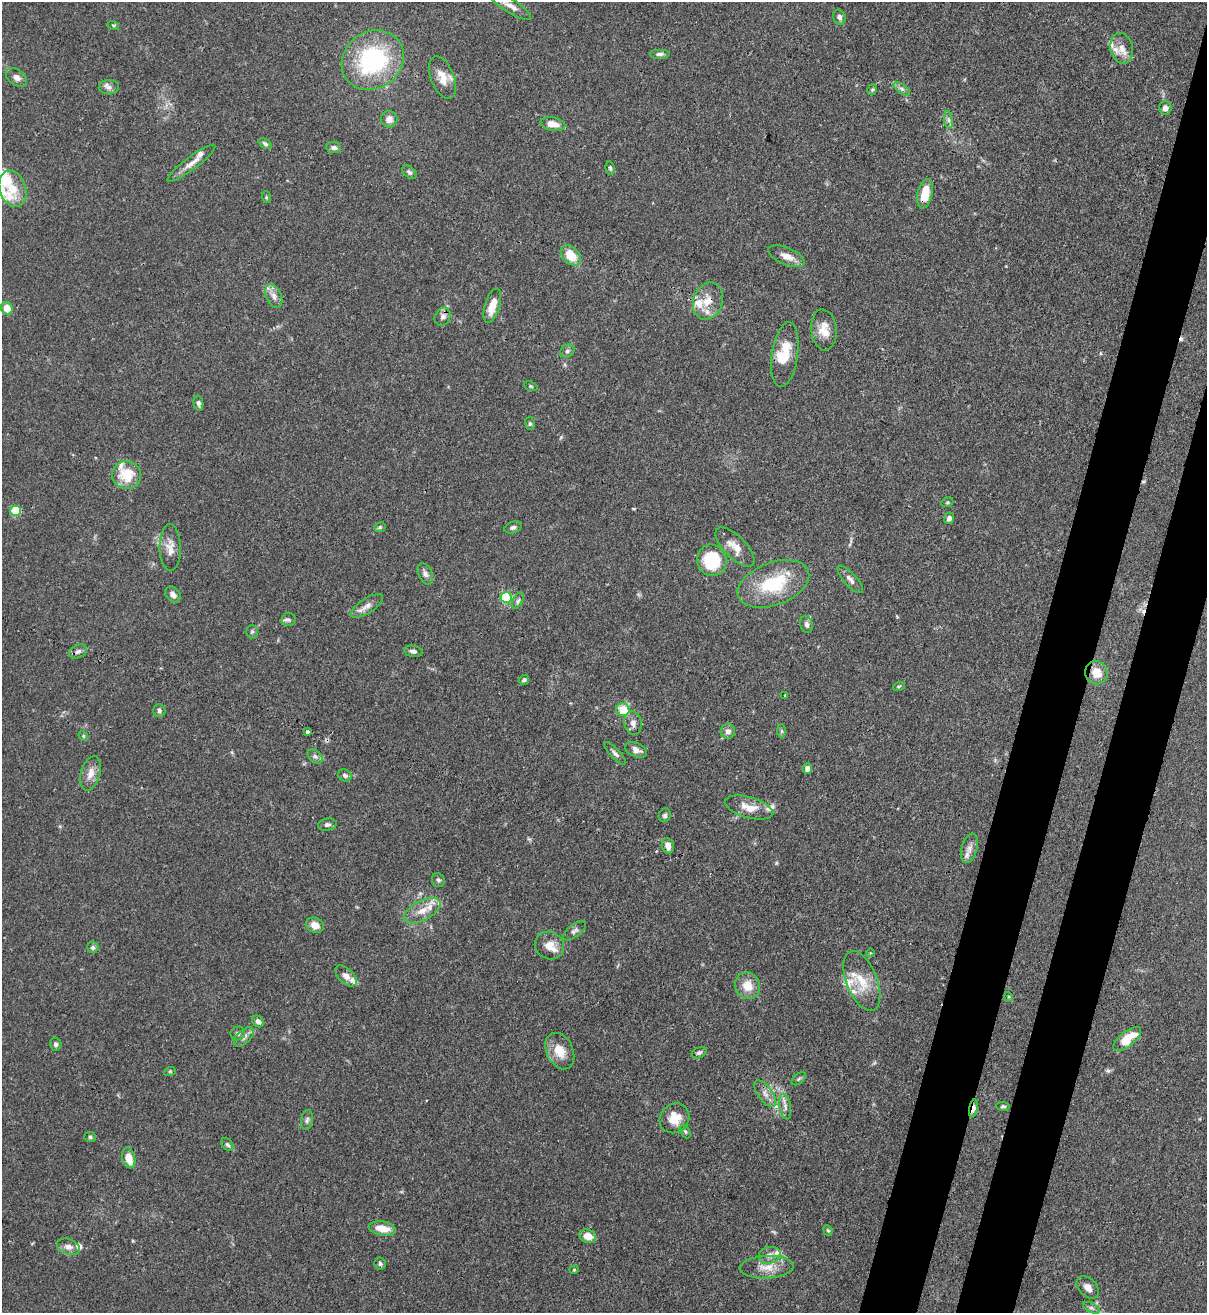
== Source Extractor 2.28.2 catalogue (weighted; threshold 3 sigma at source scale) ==
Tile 10 of 4 x 4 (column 2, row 3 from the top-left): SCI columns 1424-2628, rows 1343-2653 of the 5382 x 5307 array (HDU 1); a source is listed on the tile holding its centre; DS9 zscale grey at full resolution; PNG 1209 x 1315 px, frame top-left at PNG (2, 2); each listed source drawn as its Kron ellipse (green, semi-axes under 4 px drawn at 4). Shown black and unused: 7% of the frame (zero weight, under 3 of 4 exposures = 7% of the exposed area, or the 3 px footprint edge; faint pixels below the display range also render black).
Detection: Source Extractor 2.28.2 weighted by HDU 2 'WHT'; one run over the whole footprint, this tile lists its part. Background 0.099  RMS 0.0041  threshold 0.0185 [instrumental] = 3 sigma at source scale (4.5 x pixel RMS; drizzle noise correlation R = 1.50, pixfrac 1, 0.05/0.05 arcsec/px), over >= 5 px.
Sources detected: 138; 1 too faint to see at this stretch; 3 cosmic-ray / hot-pixel residue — neither listed nor drawn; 15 inside a brighter listed object's ellipse — not listed separately; the other 119 listed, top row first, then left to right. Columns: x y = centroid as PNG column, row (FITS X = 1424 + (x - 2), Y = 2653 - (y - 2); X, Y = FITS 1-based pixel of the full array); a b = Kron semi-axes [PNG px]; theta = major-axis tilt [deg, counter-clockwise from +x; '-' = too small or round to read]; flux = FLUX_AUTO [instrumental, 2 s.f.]
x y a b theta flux
510 5 24 7 -33 3.5
839 17 8 6 -66 1.4
113 25 6 3 -19 0.47
1121 48 15 11 -79 3.9
660 54 10 5 0 1.2
373 60 32 28 37 52
16 77 12 8 -35 2.2
442 77 22 11 -69 6
109 87 10 7 3 1.7
902 89 9 4 -35 1.2
872 90 5 4 - 0.59
1165 108 7 6 - 2.3
389 119 8 8 - 2.6
948 120 9 4 -81 1.2
553 124 12 6 -11 4.8
265 144 7 4 -33 0.97
334 148 7 5 -7 1.4
191 163 29 6 37 4
610 168 7 4 -80 0.72
409 172 8 5 -39 1.2
13 189 18 13 -71 7.6
925 194 15 7 77 9.2
266 197 6 3 -73 0.46
571 255 12 8 -45 8.6
787 256 19 8 -23 4.1
274 296 13 7 -66 2.7
708 301 19 14 68 7.1
492 306 18 7 72 6.2
7 308 6 6 - 4.8
443 317 9 7 60 1.7
824 330 20 12 -84 5.7
567 351 7 6 - 1.1
785 355 32 13 82 11
531 386 7 4 -21 0.63
198 403 8 4 -79 1.1
530 424 6 5 - 0.71
126 475 14 14 - 12
947 502 6 4 21 0.56
16 511 5 5 - 21
949 518 6 5 - 1.8
380 527 6 4 27 0.6
513 527 9 5 21 1.1
735 547 25 11 -46 5.6
170 548 23 10 -89 4.4
712 560 16 14 -77 21
425 574 11 6 -65 1.7
850 579 17 6 -48 2.1
773 584 37 21 20 24
173 595 9 6 -47 1.9
506 597 5 5 - 29
518 601 9 4 65 0.94
367 606 18 7 33 3
289 619 7 6 - 0.96
807 624 8 6 -75 1.7
252 631 7 6 - 0.78
78 651 9 6 25 1.5
413 651 9 5 -11 1.2
1096 673 12 11 - 5.9
524 680 5 4 - 0.68
899 686 6 3 19 0.54
784 695 3 3 - 0.95
623 709 6 6 - 9
159 711 6 6 - 1.1
633 723 11 8 -81 2.3
308 731 4 3 - 1.1
728 731 7 7 - 2
781 731 7 4 -90 0.65
83 736 5 4 - 0.54
636 750 11 7 -22 2.5
615 753 15 5 -46 1.5
315 756 9 5 -41 1.2
807 769 5 4 - 1.8
90 773 18 9 74 4.3
345 775 7 5 -35 1.1
749 808 25 10 -15 6.2
665 815 7 6 - 1.1
327 825 9 6 11 1.2
668 846 8 6 -80 2.8
969 848 15 8 74 2.9
438 880 7 6 - 0.97
422 911 20 10 27 6
315 925 9 7 -22 3.7
575 931 13 6 37 1.5
549 945 15 13 -29 4.8
93 947 6 5 - 1
870 953 4 3 - 0.35
346 976 13 7 -43 3
862 981 31 15 -68 11
747 986 13 12 - 6.5
1009 997 5 3 - 0.42
258 1021 6 5 - 1.7
238 1033 7 7 - 1.1
244 1037 12 6 44 1.9
1127 1039 17 7 39 9.7
56 1044 7 5 -76 1
560 1051 19 13 -65 7
699 1053 8 5 25 0.95
170 1071 6 4 18 0.49
799 1079 8 5 38 0.81
765 1093 15 7 -54 2.8
1003 1106 7 4 -4 0.75
785 1107 13 5 -81 1.9
973 1109 9 4 79 4.7
674 1118 16 14 45 7.3
307 1120 10 6 81 1.2
685 1131 7 4 -62 0.73
90 1137 6 5 - 0.71
227 1145 7 5 -50 0.98
129 1158 10 6 -76 5.6
382 1229 14 7 -9 5.6
828 1230 5 4 - 0.56
588 1236 8 6 -18 5.2
68 1247 12 7 -18 2.5
769 1255 11 8 13 2.5
380 1264 6 6 - 0.92
767 1267 27 11 3 6.5
574 1270 4 4 - 0.44
1088 1287 13 9 -45 2.7
1091 1308 9 5 -26 1.1
Overlapping masked pixels (flux is a lower limit): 4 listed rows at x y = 925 194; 708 301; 668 846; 973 1109
Isophote crosses this tile's border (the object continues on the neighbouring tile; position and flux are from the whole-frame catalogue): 1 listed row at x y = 510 5